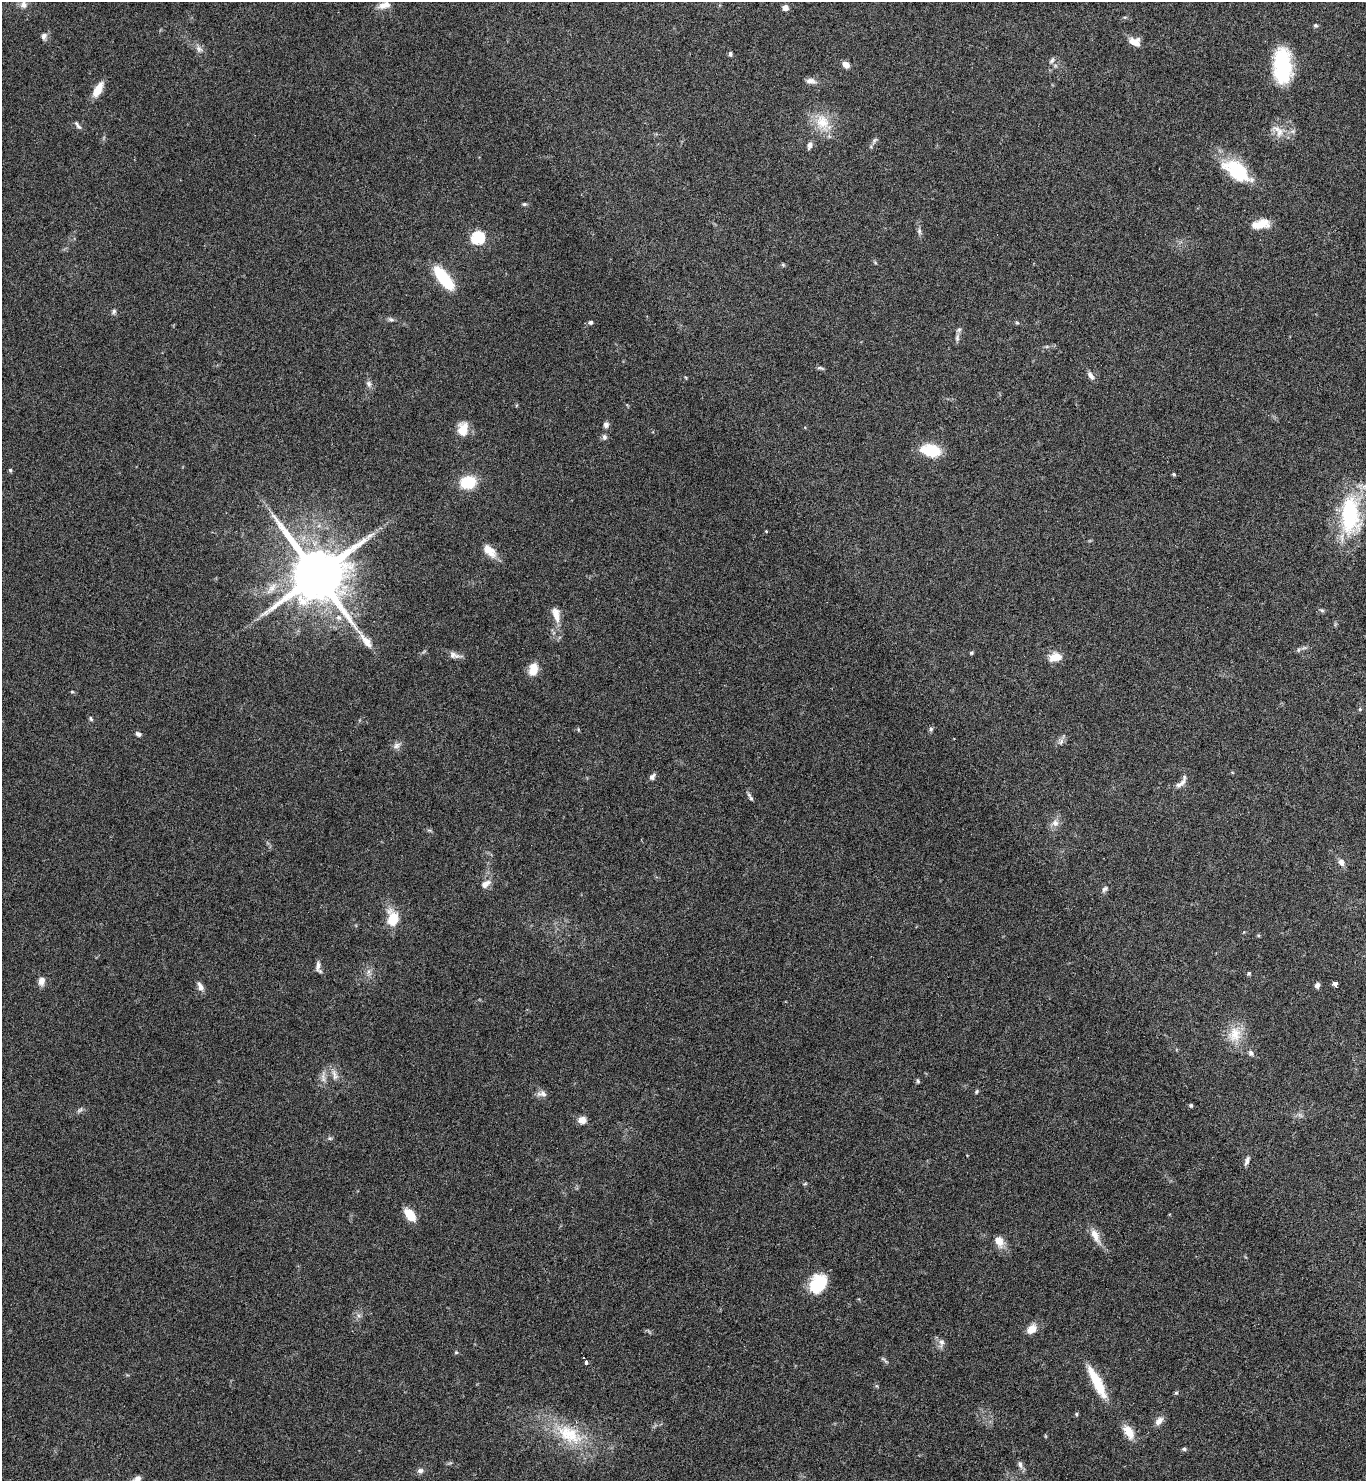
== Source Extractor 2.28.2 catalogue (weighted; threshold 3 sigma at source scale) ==
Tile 6 of 4 x 4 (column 2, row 2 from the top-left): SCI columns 1525-2888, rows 2963-4441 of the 5914 x 5919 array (HDU 1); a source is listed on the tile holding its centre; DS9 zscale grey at full resolution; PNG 1368 x 1483 px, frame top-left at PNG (2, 2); no overlay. Nothing masked; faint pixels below the display range render black.
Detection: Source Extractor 2.28.2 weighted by HDU 2 'WHT'; one run over the whole footprint, this tile lists its part. Background 0.0645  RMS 0.0039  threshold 0.0161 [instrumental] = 3 sigma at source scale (4.09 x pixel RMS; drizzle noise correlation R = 1.36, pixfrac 0.8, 0.05/0.05 arcsec/px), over >= 5 px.
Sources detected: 111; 1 inside a brighter object's white glare — not listed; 3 inside a brighter listed object's ellipse — not listed separately; the other 107 listed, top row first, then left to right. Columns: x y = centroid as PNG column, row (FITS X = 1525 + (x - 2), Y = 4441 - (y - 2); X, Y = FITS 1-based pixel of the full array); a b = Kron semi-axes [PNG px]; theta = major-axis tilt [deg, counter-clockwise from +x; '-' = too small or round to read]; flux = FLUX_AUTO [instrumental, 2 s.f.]
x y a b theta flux
23 5 10 9 - 2.1
382 6 14 9 16 2.9
785 8 6 6 - 2
1316 25 5 5 - 0.62
44 36 9 7 76 1.4
1134 42 15 8 -24 3.3
199 49 10 7 -46 1.7
730 54 7 4 89 0.69
1052 60 9 5 54 0.96
846 65 7 6 - 2.5
1282 66 38 19 -88 24
811 81 14 7 -10 1.9
98 89 18 8 62 5.4
822 122 25 19 -68 9.7
78 125 13 5 -51 1.1
1277 129 15 8 -28 3.1
874 140 9 6 42 0.88
810 145 8 6 75 1.7
1238 169 42 16 -39 17
524 204 6 5 - 0.58
1261 224 20 10 10 5.7
919 231 9 6 -81 1
478 238 6 6 - 47
783 265 5 4 - 0.48
443 278 28 11 -52 17
114 311 7 5 74 0.78
391 319 10 5 -11 0.89
590 322 5 4 - 0.89
1017 323 6 4 -2 0.48
957 338 13 6 87 1.4
820 368 11 4 -14 0.71
1091 375 11 6 -59 1.6
369 384 9 7 -66 1.3
606 425 7 7 - 1.2
463 429 16 12 75 5.6
604 437 8 6 -74 1
931 450 20 11 -12 14
10 470 5 4 - 0.49
1174 474 4 4 - 0.58
468 482 14 11 10 13
1350 515 48 23 -89 33
766 531 4 3 - 0.34
490 551 21 10 -47 4.5
317 575 18 15 -53 2900
1322 610 7 4 -9 0.63
556 615 20 9 -77 4.1
338 617 9 7 -44 1.7
1304 648 7 4 18 0.69
971 653 5 4 - 0.45
454 655 18 7 -12 2.2
1055 657 14 9 12 5
533 669 13 9 78 5.8
72 692 5 3 - 0.34
1360 709 5 4 - 0.49
91 719 7 4 -71 0.61
931 729 6 5 - 0.74
138 734 7 5 -27 1
1061 741 9 6 74 1.3
397 746 12 7 31 1.6
652 777 8 6 49 1.4
1183 782 20 6 73 1.8
751 798 10 5 -59 0.85
1055 823 9 9 - 2.1
1341 862 9 7 -63 2
485 884 13 7 36 2.5
1105 889 8 6 39 1.1
392 918 20 13 -86 8.4
1258 935 5 3 - 0.41
318 967 14 6 -80 1.6
368 972 7 4 72 0.99
1249 973 5 5 - 0.5
41 981 9 7 84 2.6
1335 984 6 3 -62 7.3
1317 985 6 5 - 1.4
200 986 14 6 -65 1.8
1235 1034 23 19 77 8
1251 1053 8 6 -59 1.2
334 1076 14 5 -77 1.7
323 1078 14 6 -85 2
918 1081 6 4 -61 0.52
976 1091 5 4 - 0.54
542 1094 13 7 -1 1.8
1191 1105 5 4 - 0.52
80 1110 10 4 45 0.82
582 1120 8 7 - 3.2
330 1138 6 4 -1 0.57
1247 1161 12 5 69 1.3
410 1215 14 8 -52 7
1095 1235 21 8 -64 4.3
999 1241 12 8 -62 4.3
818 1283 19 15 56 15
1032 1329 11 8 41 4.5
941 1343 14 7 81 1.7
456 1352 5 4 - 0.44
583 1357 3 3 - 1.4
885 1360 13 3 -48 0.65
586 1362 3 3 - 4.3
1097 1382 40 10 -63 12
1176 1393 6 4 18 0.47
1076 1414 5 4 - 0.48
1159 1421 13 8 48 2.3
1129 1432 20 10 -58 4.8
569 1434 45 22 -30 21
1184 1449 5 5 - 0.71
1020 1464 11 6 -73 1.4
420 1471 8 7 - 1.3
137 1479 12 6 38 2
Isophote crosses this tile's border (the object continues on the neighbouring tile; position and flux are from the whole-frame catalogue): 1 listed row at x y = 137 1479